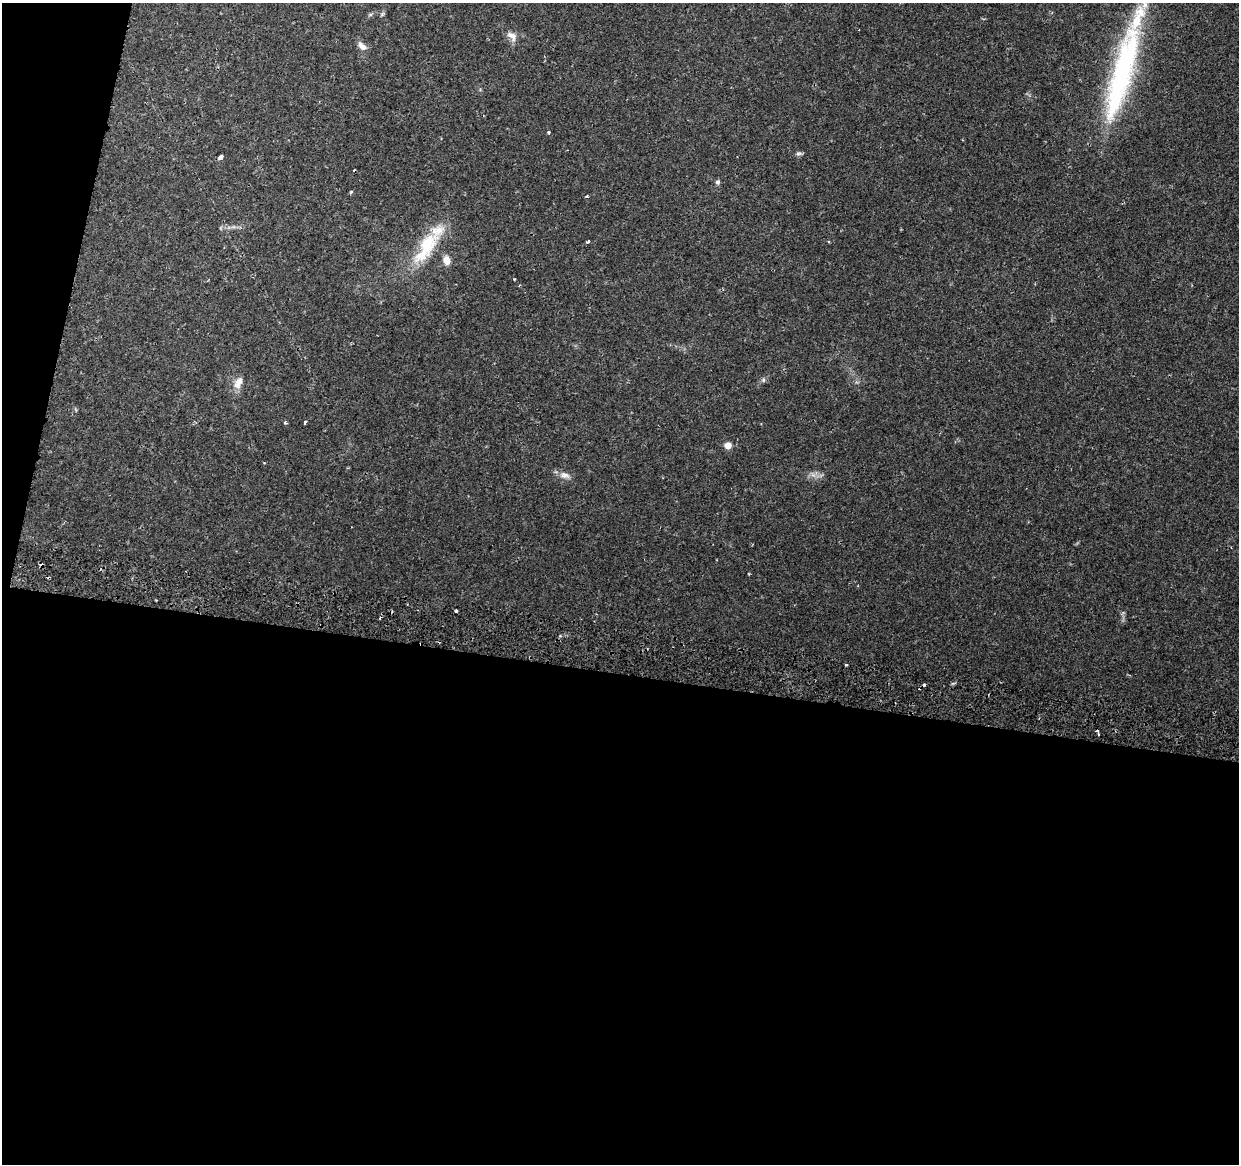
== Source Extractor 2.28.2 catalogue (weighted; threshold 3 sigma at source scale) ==
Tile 13 of 4 x 4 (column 1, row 4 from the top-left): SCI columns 20-1256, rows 332-1493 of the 4979 x 5250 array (HDU 1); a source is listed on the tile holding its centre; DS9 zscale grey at full resolution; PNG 1241 x 1166 px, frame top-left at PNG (2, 3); no overlay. Shown black and unused: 45% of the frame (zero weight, under 2 of 3 exposures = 3% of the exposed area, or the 3 px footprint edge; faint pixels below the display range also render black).
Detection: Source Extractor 2.28.2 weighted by HDU 2 'WHT'; one run over the whole footprint, this tile lists its part. Background 0.0313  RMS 0.0031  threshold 0.0141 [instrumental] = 3 sigma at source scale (4.5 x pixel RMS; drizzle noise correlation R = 1.50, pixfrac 1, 0.0396/0.0396 arcsec/px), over >= 5 px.
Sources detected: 32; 1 too faint to see at this stretch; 6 cosmic-ray / hot-pixel residue — not listed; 1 inside a brighter listed object's ellipse — not listed separately; the other 24 listed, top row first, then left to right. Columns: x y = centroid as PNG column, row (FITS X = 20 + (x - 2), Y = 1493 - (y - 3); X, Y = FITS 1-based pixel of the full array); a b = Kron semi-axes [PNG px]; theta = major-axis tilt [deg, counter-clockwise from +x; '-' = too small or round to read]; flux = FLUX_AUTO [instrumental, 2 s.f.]
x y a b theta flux
382 14 7 4 45 0.49
512 36 15 9 -39 2.3
362 46 12 7 -40 1.9
1122 74 126 23 75 62
548 132 3 3 - 0.77
798 154 8 6 2 0.7
221 157 6 4 57 0.91
354 170 3 2 - 0.27
717 182 6 5 - 0.83
351 192 5 4 - 0.35
586 196 4 3 - 0.54
588 242 3 3 - 0.64
426 247 52 18 57 17
446 260 10 8 -78 2.6
514 279 3 3 - 0.29
763 380 7 5 -71 0.6
238 383 18 9 63 3
305 422 4 3 - 1.4
285 423 3 3 - 0.78
728 445 5 5 - 7
565 475 15 8 -17 2
456 611 3 3 - 2.2
846 665 3 2 - 0.35
1098 732 6 3 -74 1.4
Overlapping masked pixels (flux is a lower limit): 1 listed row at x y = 1098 732